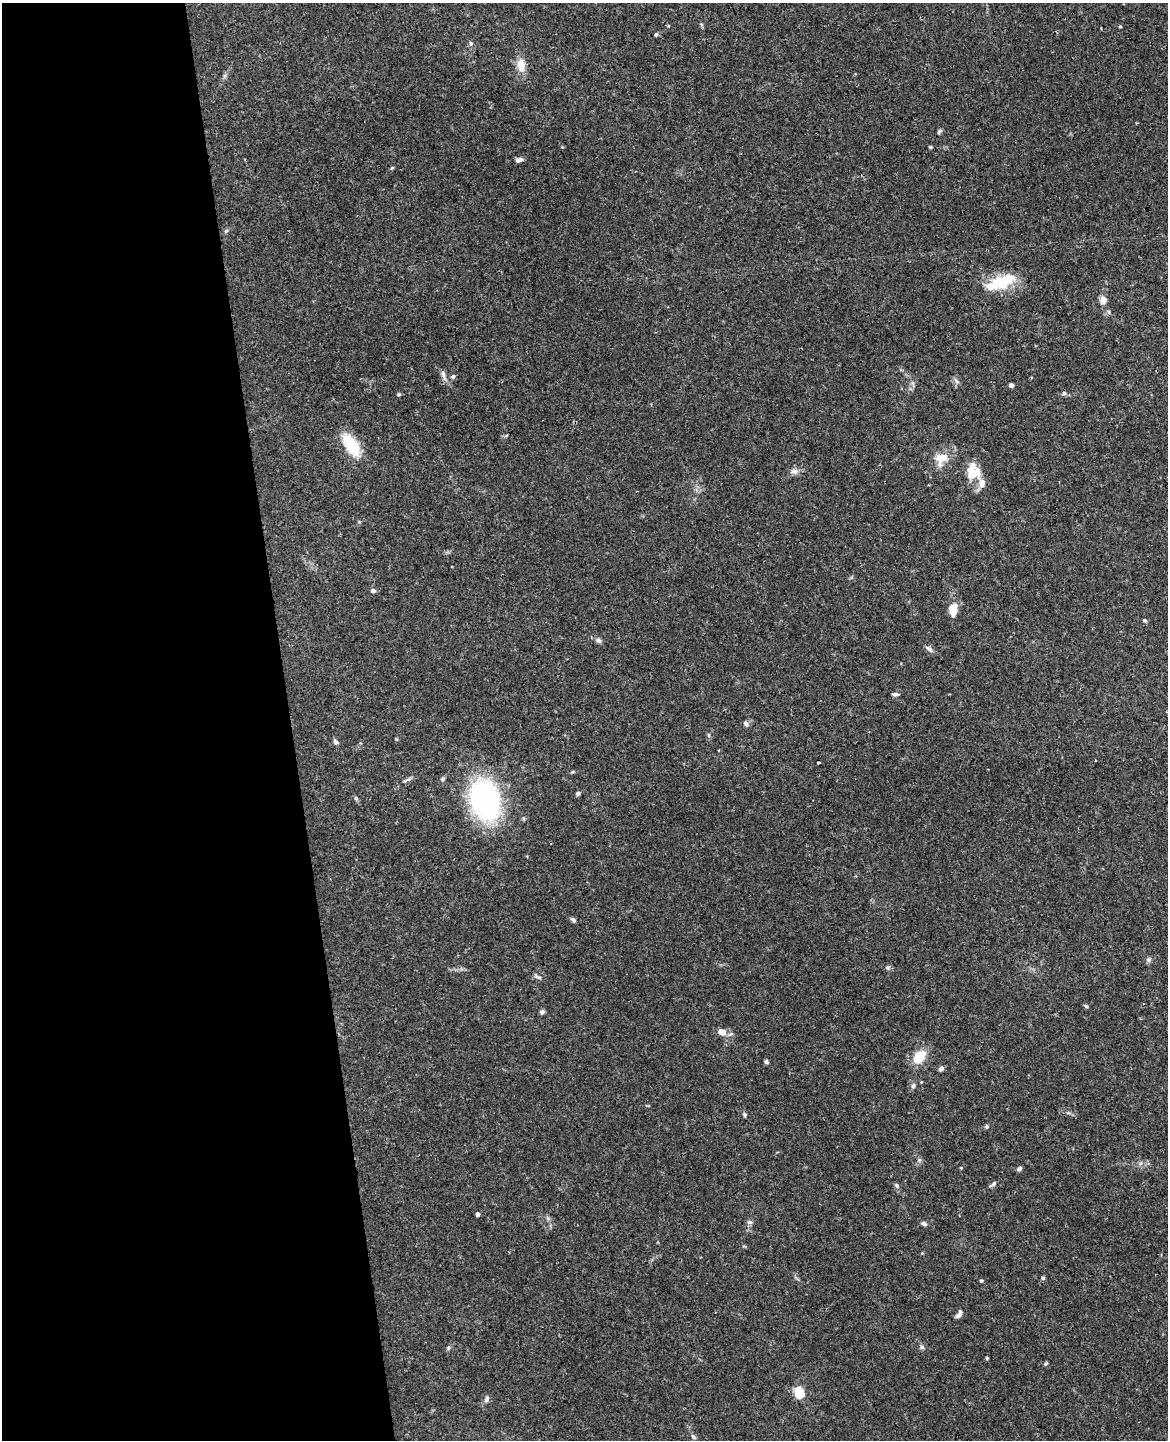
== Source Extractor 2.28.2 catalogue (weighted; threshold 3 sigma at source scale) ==
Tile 5 of 4 x 3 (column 1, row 2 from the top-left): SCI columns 57-1222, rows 1587-3024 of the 4777 x 4717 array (HDU 1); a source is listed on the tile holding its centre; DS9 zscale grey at full resolution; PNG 1170 x 1442 px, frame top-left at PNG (2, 3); no overlay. Shown black and unused: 25% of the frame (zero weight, under 3 of 4 exposures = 6% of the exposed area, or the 3 px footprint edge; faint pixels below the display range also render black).
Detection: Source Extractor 2.28.2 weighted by HDU 2 'WHT'; one run over the whole footprint, this tile lists its part. Background 0.0441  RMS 0.0031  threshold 0.0138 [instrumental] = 3 sigma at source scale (4.5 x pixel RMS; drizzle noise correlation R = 1.50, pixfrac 1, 0.05/0.05 arcsec/px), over >= 5 px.
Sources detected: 62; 3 inside a brighter listed object's ellipse — not listed separately; the other 59 listed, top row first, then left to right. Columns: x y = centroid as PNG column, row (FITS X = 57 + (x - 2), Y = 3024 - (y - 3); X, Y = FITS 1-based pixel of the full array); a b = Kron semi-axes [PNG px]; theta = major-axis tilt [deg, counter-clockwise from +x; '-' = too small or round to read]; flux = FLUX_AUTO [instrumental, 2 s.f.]
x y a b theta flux
1120 27 4 3 - 0.32
656 35 6 4 62 0.45
471 43 6 5 - 0.59
521 65 15 9 -84 3.9
939 131 7 4 47 0.5
930 147 4 4 - 0.35
519 160 8 5 15 1.1
226 231 7 4 45 0.48
1002 282 36 17 23 11
1103 300 9 8 - 1.8
443 375 17 5 -74 1.2
453 376 6 5 - 0.59
956 381 7 4 -71 0.64
1011 385 4 4 - 1.3
1064 393 5 5 - 0.58
399 394 5 3 - 0.35
351 445 31 14 -55 9.7
941 458 17 11 8 4.6
972 465 31 10 -45 3.7
794 471 11 6 0 1.3
373 591 6 5 - 0.81
953 610 13 8 83 4.3
1144 620 5 4 - 0.39
598 640 8 6 -40 0.83
929 649 10 6 -40 0.98
895 694 8 4 -4 0.65
746 724 8 5 -56 0.77
335 742 8 5 -68 0.82
818 762 3 2 - 0.35
443 779 6 4 71 0.49
578 793 5 5 - 0.5
356 798 6 5 - 0.49
485 800 37 26 -73 60
573 920 7 4 -47 0.68
1148 960 6 5 - 0.61
538 977 11 4 -24 0.71
1086 1006 7 3 -37 0.38
542 1012 6 5 - 0.77
722 1032 8 6 -24 2.7
919 1057 19 13 48 5.5
766 1062 5 4 - 0.62
941 1069 7 5 19 0.74
913 1086 7 5 79 0.76
745 1115 6 5 - 0.5
986 1127 5 5 - 0.48
1019 1169 6 5 - 0.65
993 1184 10 4 32 0.66
897 1185 7 5 -57 0.56
477 1214 4 4 - 1.2
749 1222 7 5 -12 0.73
924 1223 7 5 -28 0.74
1043 1278 5 4 - 0.56
981 1281 4 3 - 0.44
959 1314 11 5 55 1.2
922 1347 6 4 -18 0.5
987 1358 4 4 - 0.31
799 1393 7 5 -75 13
487 1399 9 6 73 0.98
693 1437 9 5 -45 0.64
Overlapping masked pixels (flux is a lower limit): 1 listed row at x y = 485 800